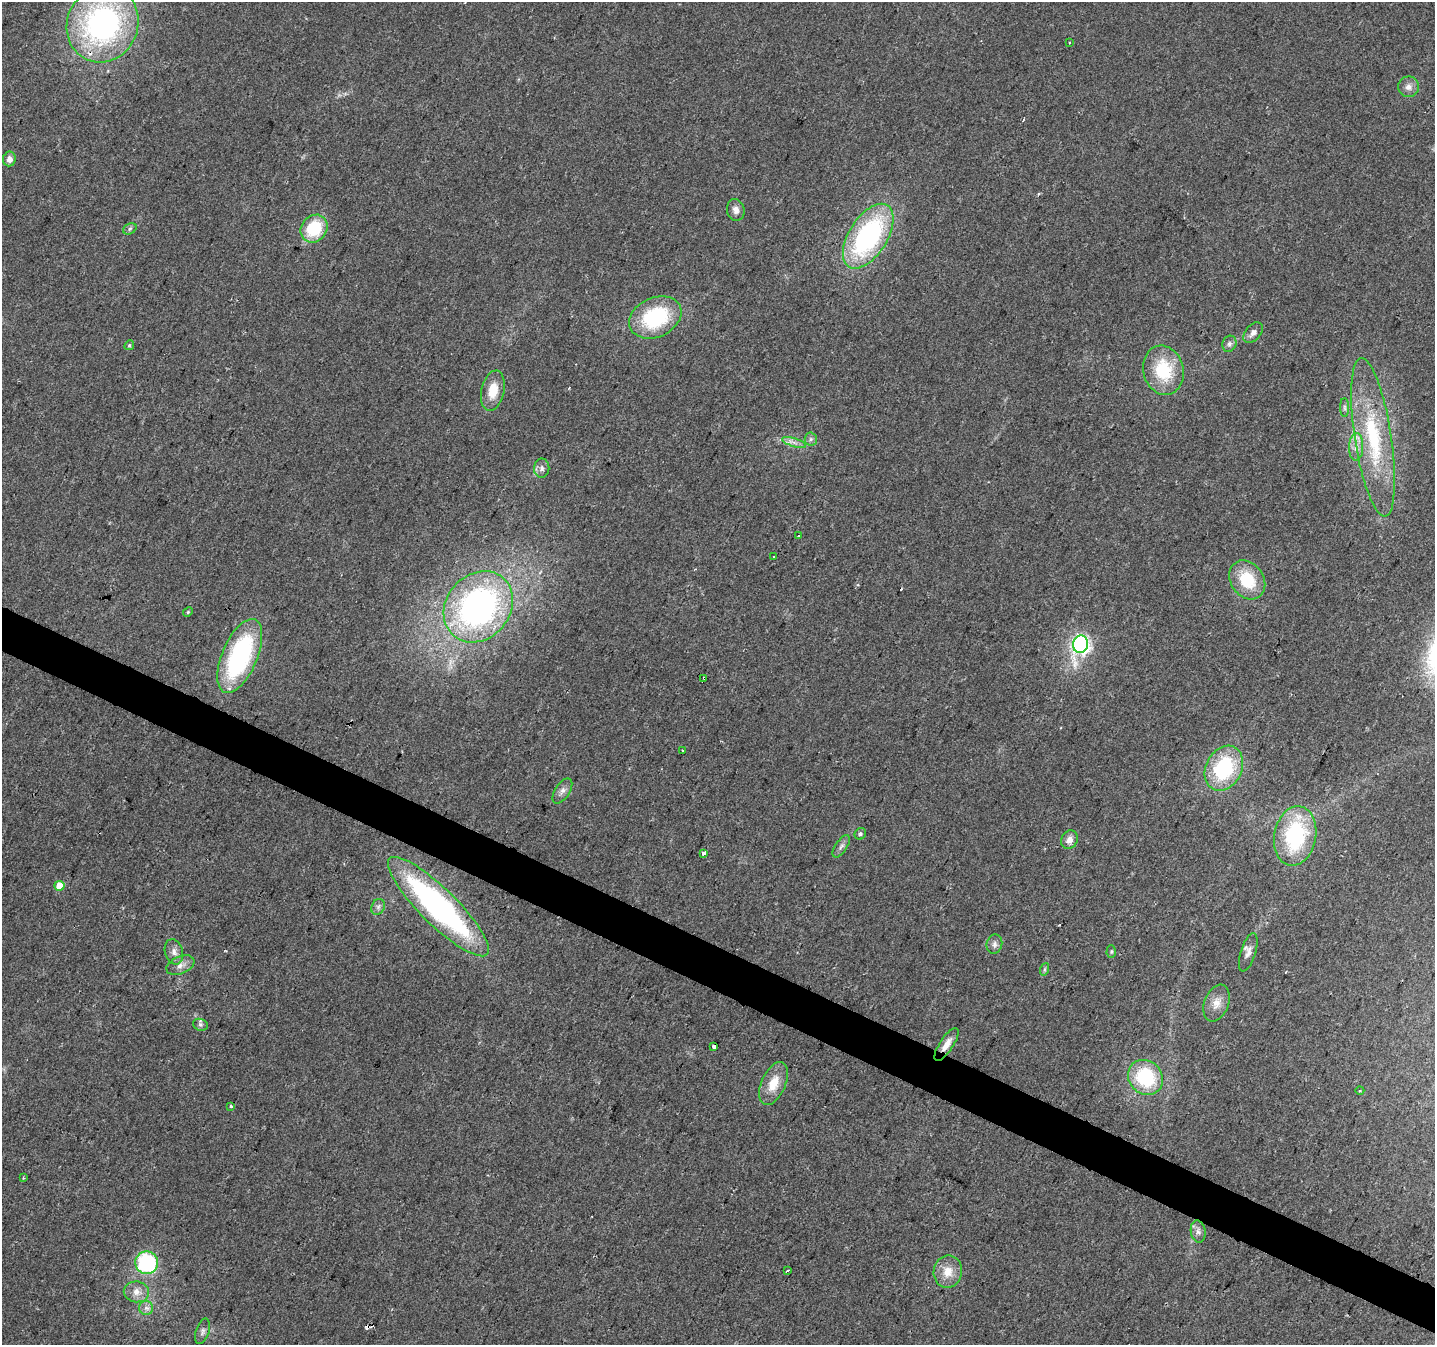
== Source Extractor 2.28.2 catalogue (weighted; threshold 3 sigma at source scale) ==
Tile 6 of 4 x 4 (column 2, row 2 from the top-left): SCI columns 1434-2866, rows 2889-4231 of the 5740 x 5842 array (HDU 1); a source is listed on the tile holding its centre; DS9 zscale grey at full resolution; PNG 1437 x 1347 px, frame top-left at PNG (2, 2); each listed source drawn as its Kron ellipse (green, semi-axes under 4 px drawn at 4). Shown black and unused: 3% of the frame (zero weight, under 2 of 3 exposures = <1% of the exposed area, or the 3 px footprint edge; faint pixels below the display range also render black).
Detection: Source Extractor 2.28.2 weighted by HDU 2 'WHT'; one run over the whole footprint, this tile lists its part. Background 0.0516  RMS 0.0083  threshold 0.0372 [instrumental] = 3 sigma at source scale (4.5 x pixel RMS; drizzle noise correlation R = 1.50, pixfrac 1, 0.0396/0.0396 arcsec/px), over >= 5 px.
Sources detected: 66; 5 cosmic-ray / hot-pixel residue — neither listed nor drawn; the other 61 listed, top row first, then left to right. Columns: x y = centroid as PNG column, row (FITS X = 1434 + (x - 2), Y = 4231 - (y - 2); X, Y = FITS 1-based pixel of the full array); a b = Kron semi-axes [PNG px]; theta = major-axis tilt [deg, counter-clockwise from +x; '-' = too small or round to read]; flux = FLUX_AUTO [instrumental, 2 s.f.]
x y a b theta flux
103 24 39 35 66 200
1069 43 3 2 - 0.69
1408 87 10 10 - 5.3
9 159 7 6 - 5.1
736 210 11 8 -76 4.8
130 229 7 5 31 1.8
314 229 15 12 50 41
868 236 36 19 58 140
655 317 27 19 25 69
1253 333 12 7 49 4.7
1229 344 8 7 - 2.9
129 345 5 4 - 1.1
1163 370 25 20 -76 42
493 391 20 11 77 17
1345 407 9 4 -90 1.9
1373 437 80 18 -81 81
811 439 6 6 - 2.1
794 442 13 3 -18 3.1
1356 447 14 7 88 6.7
542 468 9 7 89 3.7
798 536 3 2 - 0.79
774 557 3 3 - 1.2
1247 580 21 16 -54 34
478 607 38 32 50 270
188 612 5 4 - 1.1
1080 644 9 7 77 320
240 656 39 17 67 130
704 678 3 3 - 7.3
682 751 3 2 - 0.89
1224 768 23 18 62 69
562 791 14 7 57 4.4
860 834 6 5 - 1.8
1295 836 30 21 79 85
1069 840 9 8 - 5.7
841 846 13 6 56 3.1
704 853 4 3 - 18
59 886 5 5 - 17
378 907 8 6 63 2.6
438 907 68 18 -45 230
994 944 10 7 77 3.5
1111 951 6 4 89 1.2
174 952 13 9 -73 5.1
1248 952 20 7 72 5.5
180 965 15 8 24 5.8
1045 969 6 4 71 1.3
1216 1003 19 12 70 9.9
200 1025 7 6 - 2.1
946 1044 19 7 57 7.9
714 1047 4 2 - 1.9
1145 1077 18 16 -47 58
774 1083 23 12 66 16
1360 1091 4 3 - 0.74
231 1106 3 3 - 3
23 1178 4 3 - 0.9
1198 1231 11 7 -81 3.6
147 1263 11 11 - 90
787 1270 3 2 - 1.1
948 1272 16 14 79 13
136 1292 13 10 -9 7.9
146 1308 7 7 - 3.3
202 1331 13 6 72 3.2
Overlapping masked pixels (flux is a lower limit): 2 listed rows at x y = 704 678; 946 1044